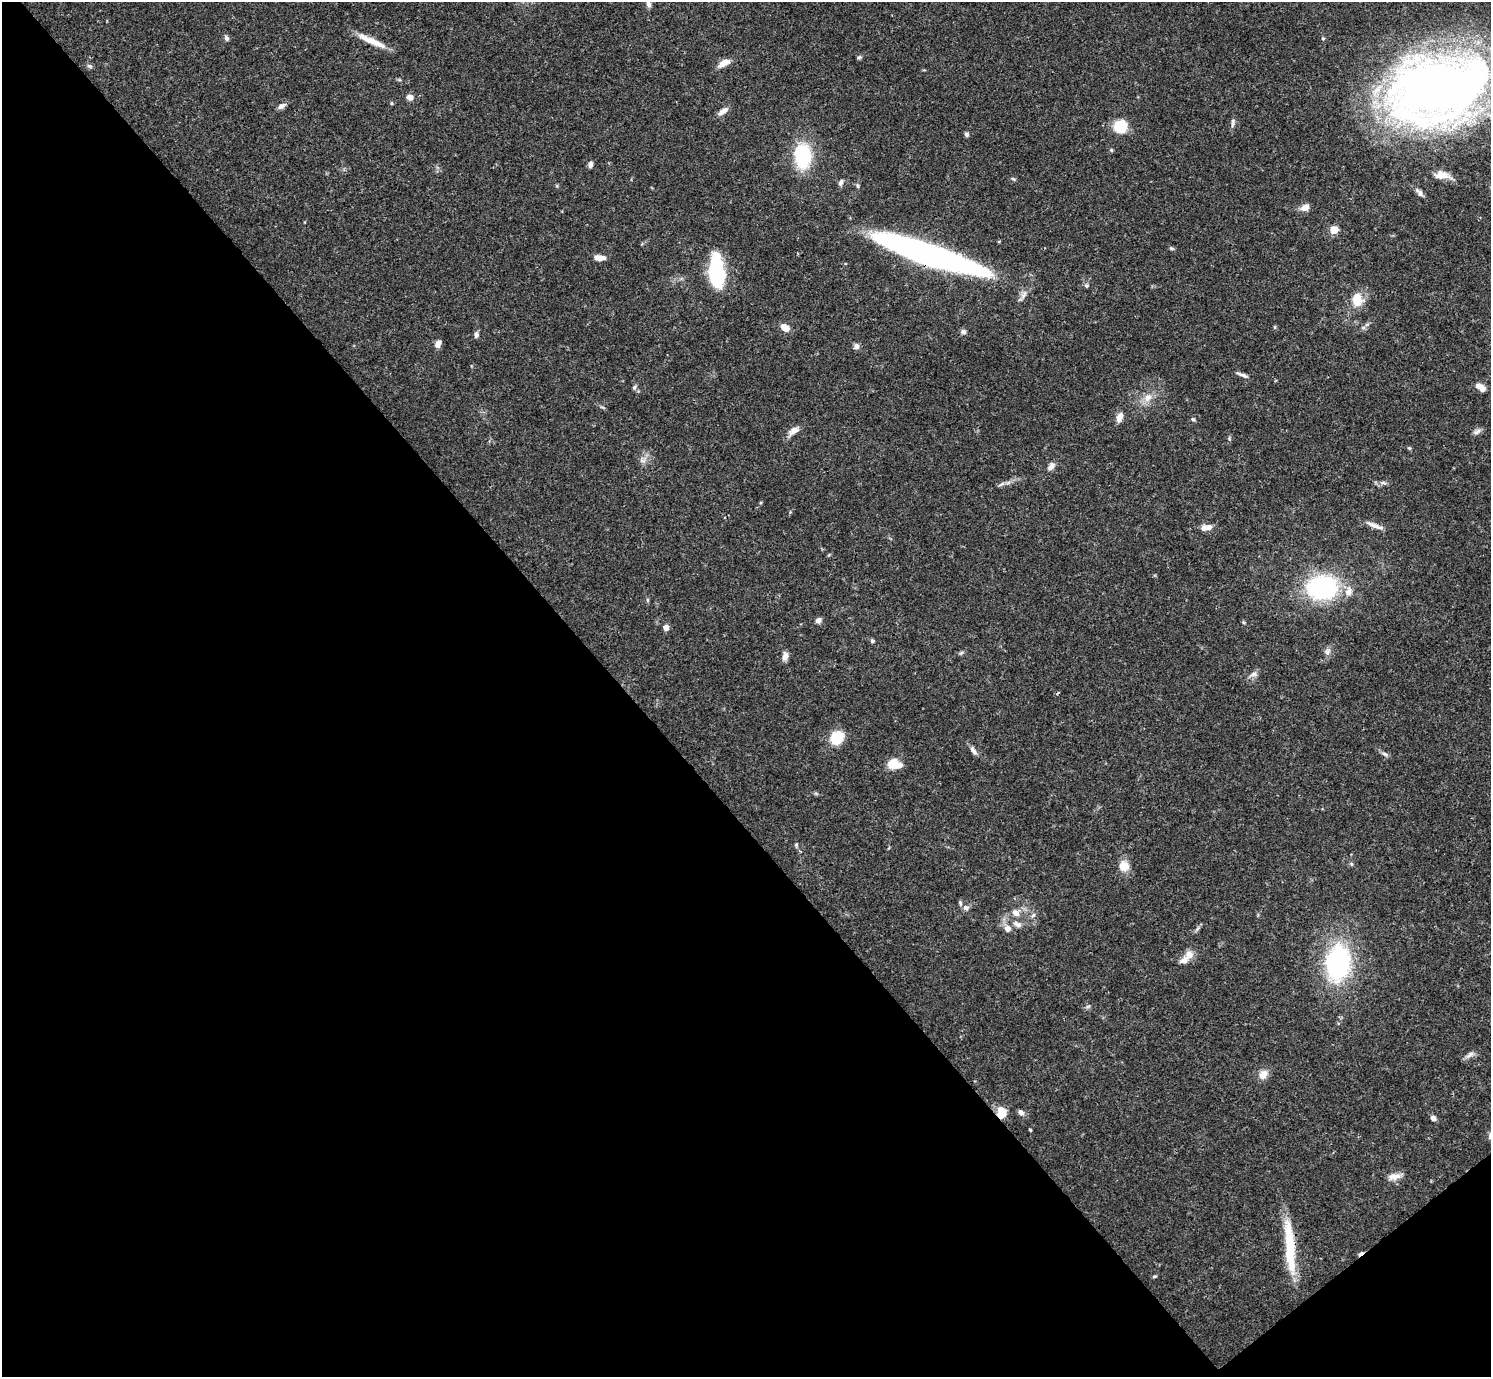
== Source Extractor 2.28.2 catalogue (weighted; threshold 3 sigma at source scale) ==
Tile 14 of 4 x 4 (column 2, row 4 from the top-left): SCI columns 1491-2979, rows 159-1533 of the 5961 x 5958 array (HDU 1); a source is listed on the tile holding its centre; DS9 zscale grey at full resolution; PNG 1493 x 1379 px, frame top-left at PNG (2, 2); no overlay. Shown black and unused: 43% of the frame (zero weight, under 3 of 4 exposures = <1% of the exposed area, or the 3 px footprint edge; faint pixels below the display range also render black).
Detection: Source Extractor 2.28.2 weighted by HDU 2 'WHT'; one run over the whole footprint, this tile lists its part. Background 0.0407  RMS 0.0027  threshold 0.0119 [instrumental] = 3 sigma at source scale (4.5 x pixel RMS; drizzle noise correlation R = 1.50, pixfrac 1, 0.05/0.05 arcsec/px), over >= 5 px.
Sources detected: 89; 1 inside a brighter object's white glare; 2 cosmic-ray / hot-pixel residue — not listed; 2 inside a brighter listed object's ellipse — not listed separately; the other 84 listed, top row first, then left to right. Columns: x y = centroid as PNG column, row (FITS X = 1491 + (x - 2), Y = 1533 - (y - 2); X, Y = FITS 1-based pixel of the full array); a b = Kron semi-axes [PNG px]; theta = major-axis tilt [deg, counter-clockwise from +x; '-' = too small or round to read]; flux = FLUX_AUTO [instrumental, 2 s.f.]
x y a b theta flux
648 4 11 5 -75 1
226 38 8 5 -63 0.65
1323 38 5 4 - 0.31
372 41 39 7 -24 4.2
859 57 6 5 - 0.43
724 63 16 7 29 2.4
90 66 9 5 -27 0.57
1438 88 81 53 13 300
410 97 7 6 - 1.5
392 103 5 3 - 0.28
281 106 10 6 37 0.99
723 111 15 6 34 1.6
1233 123 14 4 84 0.78
1120 127 13 12 - 7.7
967 134 7 5 -48 0.54
803 156 29 20 -87 14
590 164 8 5 78 0.76
1441 175 18 9 -5 3.1
1013 179 7 3 -36 0.34
841 182 9 5 69 0.74
858 186 6 4 -87 0.38
1419 192 14 6 -48 1.1
1305 207 9 7 30 2.1
1334 230 5 5 - 8.5
1171 248 7 3 -19 0.38
927 254 97 18 -19 110
599 258 12 6 -3 2.3
717 272 29 11 -86 28
1086 286 6 6 - 0.53
1357 300 15 12 86 4.9
785 327 10 7 -34 2.4
1275 327 6 4 -90 0.3
963 332 6 6 - 0.89
476 335 7 6 - 0.82
438 344 9 6 58 1.4
856 346 7 7 - 0.97
1244 375 12 6 -22 0.88
634 387 7 5 50 0.59
1480 387 12 6 -35 2.3
1148 398 14 10 57 2.5
1119 417 11 7 67 1.8
1193 419 6 4 -41 0.42
794 431 15 8 30 1.9
1477 432 12 6 25 0.92
1229 439 7 3 -90 0.37
1409 448 5 4 - 0.3
643 460 13 6 35 1.3
1051 466 11 7 56 1.2
1383 483 8 4 -8 0.66
1001 484 11 3 30 0.64
1374 525 23 5 -21 1.8
1207 527 13 6 5 2.1
1322 587 26 20 0 38
1348 592 11 9 78 2.1
818 620 7 6 - 1.1
1244 622 5 4 - 0.38
666 628 5 4 - 2.2
872 641 6 5 - 0.4
1327 652 10 7 62 1.1
961 653 6 5 - 0.42
785 656 10 6 82 1.5
1254 674 9 6 16 0.96
837 738 15 12 53 6.8
973 750 13 6 -56 1.1
1385 754 9 5 -27 0.7
894 764 11 8 -8 6.7
796 844 6 4 70 0.41
1124 866 13 13 - 3.1
966 908 8 7 - 1.1
1016 913 10 9 - 1.9
1033 915 7 4 45 0.55
1018 924 11 7 -24 1.3
1008 928 9 8 - 1.7
1189 954 13 11 26 2
1338 963 27 18 83 44
1470 1055 14 6 30 1.1
1263 1074 13 9 48 2.3
1021 1112 8 6 -37 0.94
1001 1113 14 10 -87 3.7
1433 1118 7 5 -37 0.99
1030 1130 3 3 - 0.26
1394 1176 17 8 10 2
1290 1247 64 10 -86 14
1155 1276 6 3 18 0.33
Overlapping masked pixels (flux is a lower limit): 2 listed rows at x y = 927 254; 1001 1113
Isophote crosses this tile's border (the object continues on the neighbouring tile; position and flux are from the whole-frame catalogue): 2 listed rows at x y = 648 4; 1438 88